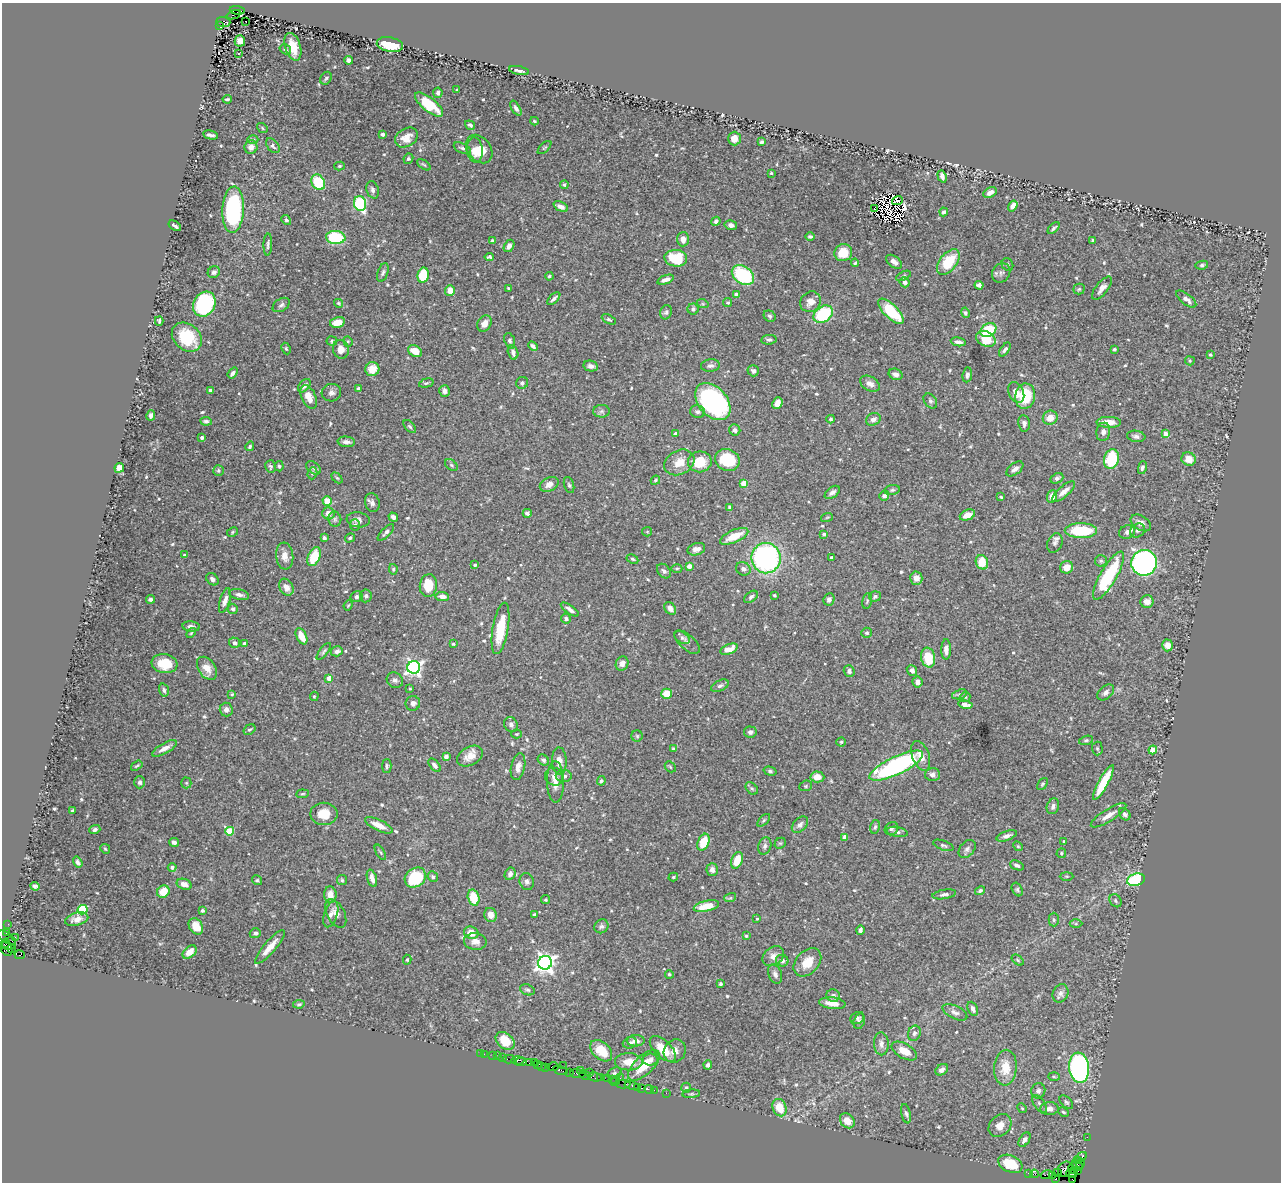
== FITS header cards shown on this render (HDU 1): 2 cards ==
NAXIS1  =                 1279
NAXIS2  =                 1180

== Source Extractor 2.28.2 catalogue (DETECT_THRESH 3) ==
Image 1279 x 1180 px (HDU 1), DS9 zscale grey, 1 PNG px = 1 image px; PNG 1283 x 1184 px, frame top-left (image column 1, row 1180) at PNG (2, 3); each listed source drawn as its Kron ellipse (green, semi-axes under 4 px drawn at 4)
Background 1.3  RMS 0.036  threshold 0.107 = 3 sigma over >= 5 px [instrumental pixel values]
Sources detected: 615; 5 with non-positive FLUX_AUTO (blend fragments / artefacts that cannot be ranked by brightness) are neither listed nor drawn; of the other 610, the 500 brightest by FLUX_AUTO listed and drawn (110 fainter detections omitted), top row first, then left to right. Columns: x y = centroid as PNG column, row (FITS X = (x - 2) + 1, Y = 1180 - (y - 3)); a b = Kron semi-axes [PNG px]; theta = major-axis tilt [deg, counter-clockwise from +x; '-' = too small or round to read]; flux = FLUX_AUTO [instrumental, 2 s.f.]
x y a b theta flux
237 10 7 3 -6 800
234 15 7 3 21 790
246 21 2 2 - 4.9
223 22 7 5 -2 570
220 26 3 2 - 280
240 41 6 5 - 16
390 45 13 7 -12 91
293 47 14 7 -73 45
285 49 6 4 -33 3.8
239 54 3 3 - 23
348 60 4 4 - 11
519 71 10 3 -12 8.9
326 78 7 5 59 3.9
457 90 3 3 - 2.9
438 93 5 4 - 6.5
227 99 4 3 - 3.6
429 104 17 6 -39 79
516 108 8 4 -60 6.3
534 121 4 3 - 2.9
470 125 5 4 - 4.9
262 128 6 4 -39 3.2
382 134 3 3 - 5.1
211 135 7 3 -12 7.9
406 137 12 9 33 24
734 139 7 6 - 18
253 140 5 3 - 3
761 142 4 3 - 4.7
273 146 8 5 -48 7.3
251 147 6 6 - 13
462 148 9 5 -25 6.2
544 148 8 3 44 3.1
479 149 16 11 -53 42
475 150 12 8 -84 26
408 159 5 4 - 3
424 165 8 4 -35 3.6
339 166 5 4 - 3.4
771 173 3 3 - 3.1
942 176 6 4 -71 7
318 182 8 6 -61 84
564 185 4 4 - 4.9
373 190 9 6 -73 8.5
990 192 7 4 28 12
897 201 6 3 21 3.7
360 203 7 6 - 190
1013 206 6 4 57 13
561 207 8 4 -24 13
874 209 4 3 - 6.1
233 210 23 10 87 310
944 212 4 3 - 4.3
286 220 5 4 - 4.4
716 221 5 4 - 7.6
731 225 6 5 - 9.4
175 226 7 3 -35 5.2
1054 228 7 3 42 4.7
810 236 5 4 - 4
336 237 10 6 -4 130
683 239 7 6 - 15
492 241 3 3 - 7
1093 241 3 3 - 5.1
268 244 11 3 87 5.4
509 246 6 4 60 11
843 253 9 8 - 46
489 257 5 4 - 4.5
676 258 11 8 -6 100
894 262 9 5 -38 11
948 262 15 8 53 80
855 263 4 3 - 3.2
1007 264 6 5 - 4.3
1202 265 6 4 9 4.1
214 272 6 5 - 7.1
383 272 10 5 71 6.5
1001 273 10 8 53 8.6
423 275 7 5 78 80
743 275 12 8 -36 180
549 276 4 4 - 3.8
903 276 8 4 27 3.7
666 280 8 4 19 11
905 282 5 5 - 8.4
979 285 4 4 - 7.3
508 288 3 3 - 3
1102 288 14 6 51 14
1079 289 5 5 - 3.6
450 290 5 5 - 23
736 294 4 3 - 11
554 299 8 3 43 6.6
1186 299 12 5 -38 13
811 302 11 9 45 20
338 303 5 4 - 3.3
728 303 4 4 - 3.8
204 304 13 10 61 250
703 304 6 3 -18 2.8
281 305 9 6 32 7.1
693 309 5 5 - 8.3
891 311 16 7 -44 110
666 312 7 5 72 5.2
965 313 5 4 - 5.2
823 314 11 7 34 140
770 316 6 5 - 4.7
609 319 8 4 -28 4
159 321 5 3 - 4.3
337 322 8 5 11 31
484 324 8 6 59 17
988 330 8 6 32 93
187 337 16 12 -41 84
986 339 10 7 -26 65
769 340 8 4 7 5.1
332 341 5 4 - 3.6
348 341 5 4 - 3
510 341 8 5 -70 5.4
958 342 7 4 -11 9.6
533 346 5 4 - 7.2
286 349 6 4 -64 3.3
341 349 9 8 - 15
1005 349 8 4 54 6.3
1114 349 3 3 - 3.4
415 351 7 5 -31 31
513 352 7 5 -73 10
1210 355 3 3 - 4.4
1190 361 5 4 - 3
591 366 7 5 -13 11
710 366 9 6 6 9.2
372 369 7 7 - 34
753 371 6 5 - 7
233 373 6 4 52 8
896 374 7 5 -24 11
967 375 7 5 84 6.3
426 383 7 4 15 3.7
522 383 6 5 - 5.6
870 384 11 7 -30 14
304 386 8 5 49 9.1
358 388 4 3 - 4.7
210 390 4 3 - 9.3
445 391 6 5 - 9.8
1016 392 11 7 -64 16
331 393 10 8 14 9.2
1025 396 13 10 82 95
309 397 12 7 -66 25
930 401 8 5 -52 5.5
713 402 21 14 -48 520
777 403 6 5 - 20
602 411 8 6 1 6.7
698 412 7 6 - 7.5
151 415 5 4 - 6.3
1050 418 7 7 - 25
831 419 4 3 - 3.4
873 419 7 6 - 11
206 421 6 4 -6 4.9
1109 422 12 5 -1 25
1024 423 8 5 -81 8.6
410 426 8 4 -45 4.2
735 430 6 5 - 8.7
1103 432 9 7 78 9.4
676 434 4 4 - 17
1165 434 4 4 - 21
1136 436 9 5 -8 8.2
202 437 4 3 - 7.8
346 442 9 5 -7 9.8
250 446 5 4 - 4.2
1111 459 10 7 74 120
1189 459 7 6 - 26
727 460 12 10 -22 97
679 462 16 12 29 32
700 462 12 10 8 50
451 465 7 4 -37 3.7
270 466 6 5 - 4.7
279 466 5 4 - 3.8
119 468 5 4 - 26
314 468 8 5 -39 5.3
1142 468 6 4 77 6.5
1015 469 10 5 38 11
218 470 5 5 - 4
312 473 6 5 - 4.8
337 478 6 4 -44 3.3
1057 478 7 5 24 7
655 480 5 3 - 3.2
744 483 4 4 - 45
549 484 10 6 28 17
569 485 8 5 -74 4.5
892 490 8 5 10 4.9
1064 491 14 5 40 19
832 492 8 5 38 9.1
884 496 5 5 - 7.7
1052 496 6 5 - 23
1001 497 3 3 - 3.2
327 501 4 4 - 36
372 503 9 7 -74 11
730 507 4 3 - 5.2
328 513 6 6 - 15
527 513 4 4 - 7.9
967 515 8 5 21 25
393 517 5 4 - 7.1
827 517 6 3 20 2.9
335 519 7 6 - 5.3
358 520 11 7 -8 10
1141 523 11 7 -31 14
355 525 5 5 - 4.8
1137 530 8 6 42 7.9
1081 531 16 7 0 120
233 532 6 4 29 3.3
386 532 11 4 46 5.9
647 532 5 4 - 2.9
1127 532 8 6 28 11
824 534 4 3 - 5.7
734 536 15 6 24 45
324 538 4 3 - 5.5
350 538 5 4 - 3.6
1055 543 10 7 66 7.6
696 549 9 6 17 14
184 555 3 3 - 4.4
285 556 13 8 -85 19
314 557 10 6 67 62
766 558 15 14 - 490
831 558 3 3 - 5.5
632 559 6 4 -27 3.7
1101 561 6 6 - 4.3
982 562 7 6 - 44
1144 563 13 12 - 790
475 565 3 3 - 4.5
689 566 4 3 - 22
1067 567 6 6 - 22
677 568 5 3 - 2.8
393 569 5 4 - 3.6
743 569 7 6 - 8.3
664 571 8 6 -47 7.7
1108 576 27 8 60 200
916 578 6 6 - 17
212 579 7 5 -45 11
428 586 11 8 82 51
286 587 9 6 -57 16
239 595 10 5 -12 9.4
774 595 3 3 - 4
366 596 6 6 - 7.2
442 596 7 4 -6 13
875 596 6 5 - 5.3
357 597 6 5 - 5.5
751 597 8 5 38 5.9
151 599 4 3 - 5.5
829 599 6 5 - 8.4
225 600 13 5 73 14
867 601 8 5 79 4.2
1147 602 6 6 - 19
348 605 5 4 - 2.9
670 608 7 5 -52 13
233 609 5 5 - 4.8
570 610 10 4 -34 9.7
566 619 5 5 - 5.5
191 627 8 5 -6 9.2
500 628 26 8 80 83
191 633 6 3 46 2.8
867 633 5 5 - 4.5
301 636 9 5 -65 30
682 638 8 5 -34 6.3
687 642 15 7 -42 9.1
235 643 5 5 - 8
244 644 4 3 - 10
453 644 3 3 - 3.3
1167 645 6 5 - 19
729 649 9 5 23 27
946 649 10 5 89 12
324 651 10 3 53 4.4
337 651 6 5 - 9.5
928 657 10 7 -79 65
164 664 13 9 -7 50
622 664 7 6 - 14
414 667 6 6 - 770
207 668 13 8 -55 25
912 670 6 4 -50 8.7
849 671 6 5 - 8.7
329 678 4 4 - 26
395 680 8 7 - 8.1
917 682 5 5 - 14
720 686 9 5 24 6.6
410 689 3 3 - 3
164 690 6 4 -72 5.2
1106 692 9 6 43 8.7
232 694 3 3 - 3
667 694 5 5 - 46
959 694 8 4 18 4.7
314 696 5 4 - 3.2
965 697 5 5 - 3.1
413 703 7 7 - 9.2
965 704 7 4 -10 14
226 709 7 6 - 11
511 724 8 6 -60 9.3
249 730 6 4 34 4.3
750 732 6 5 - 8.4
516 734 5 4 - 3
637 736 6 5 - 3.9
1086 740 7 4 14 3.9
841 742 4 4 - 3.1
164 748 14 5 29 16
1097 748 7 5 -89 5
673 749 3 3 - 4.3
1153 750 4 4 - 47
446 756 4 4 - 11
470 756 14 9 29 25
921 756 15 8 -70 24
543 760 6 5 - 5.6
559 761 13 7 -87 18
435 765 8 4 -51 7.3
137 766 6 3 35 3.1
387 766 7 5 90 4.7
896 766 29 9 25 440
518 767 13 7 78 17
670 767 6 4 -46 3.4
770 771 6 4 -15 4.8
932 774 7 6 - 9.4
564 776 8 6 -1 7.4
554 777 9 8 - 12
817 777 7 5 -3 21
601 781 5 4 - 4
140 782 6 5 - 6
555 782 21 8 -89 23
1103 782 20 5 61 76
186 783 5 5 - 3.3
1042 784 7 4 53 3.7
806 786 6 5 - 3.8
752 788 7 5 -47 4.5
302 794 6 4 7 3.1
1053 806 8 6 71 8.3
73 810 3 3 - 3.4
324 814 13 11 0 39
1125 814 7 5 -49 7.1
1108 815 20 6 32 21
764 820 8 4 45 3.9
379 825 15 5 -25 29
800 825 10 6 46 9
875 827 7 4 78 5
891 829 7 6 - 5.9
95 830 5 4 - 6.9
230 831 4 4 - 79
897 832 10 5 -10 6.5
1007 836 10 4 20 9.6
845 837 4 4 - 12
1064 841 3 2 - 3.1
174 842 5 4 - 9.6
703 842 9 5 68 48
780 843 6 5 - 3.4
943 845 11 4 -20 5.3
765 846 9 6 72 7.2
1018 846 5 4 - 3
105 849 5 4 - 2.9
967 849 10 7 49 7.4
380 852 8 3 -60 4
1061 853 5 4 - 3.2
737 860 8 5 68 40
78 862 6 3 -58 5.5
1017 865 7 4 -22 6.1
172 867 4 4 - 6
712 870 6 5 - 11
510 874 6 5 - 8.5
1067 876 7 3 0 2.8
433 877 5 5 - 4.6
673 877 5 4 - 3.1
372 878 9 4 -74 13
415 878 11 9 36 110
257 880 5 4 - 3.3
342 880 5 5 - 3.6
1136 880 9 6 15 220
527 882 8 7 - 8
184 884 8 5 -22 15
35 886 5 4 - 4.8
1017 890 7 5 -62 4.4
980 891 5 4 - 5.3
163 892 6 6 - 41
944 894 12 4 9 6.9
330 895 8 6 -85 24
473 898 8 5 -75 57
730 898 6 3 17 3
545 900 4 4 - 3
1115 901 7 5 -55 4.7
706 906 13 5 14 43
83 910 5 4 - 160
202 911 4 3 - 4
331 914 13 6 73 12
336 914 15 9 -62 16
534 914 4 4 - 3.3
490 915 7 6 - 17
77 919 12 6 15 15
757 919 3 3 - 3
1054 920 7 5 -89 4.8
8 924 2 2 - 25
1076 924 6 4 0 3.8
196 926 9 6 -57 33
601 926 7 6 - 6.2
860 930 5 4 - 7.6
6 933 3 2 - 120
255 933 5 5 - 6.4
471 933 7 6 - 27
746 936 4 3 - 3.8
15 937 2 2 - 26
7 938 10 5 -33 250
475 941 11 8 -5 15
5 943 5 3 - 180
9 944 7 6 - 660
270 947 21 6 49 29
6 948 8 5 -68 420
11 949 4 3 - 520
189 952 8 5 42 25
20 955 5 3 - 510
773 956 12 9 36 16
407 960 5 4 - 3.5
1018 960 7 4 -38 3.5
782 961 6 6 - 7.5
807 962 16 11 46 41
545 963 7 7 - 1300
669 974 4 4 - 4.1
775 974 10 6 -70 9
720 984 3 3 - 4.4
527 990 7 5 -22 5.1
1060 993 9 7 67 9.5
833 996 7 6 - 8.3
832 1003 13 6 -7 23
299 1004 6 4 9 3.5
973 1009 7 5 -66 7.9
955 1012 13 6 -26 9.8
857 1018 7 5 31 4.7
859 1021 8 5 73 5.5
914 1033 8 6 69 7.1
505 1041 10 7 -39 49
636 1041 9 5 2 13
630 1043 7 5 17 6
881 1044 11 7 -87 11
663 1049 16 8 -44 51
601 1051 13 8 -43 50
675 1051 12 10 53 19
904 1051 14 7 -30 29
481 1053 2 2 - 17
484 1054 3 2 - 7.7
492 1055 2 2 - 43
498 1056 2 2 - 17
502 1057 3 2 - 58
509 1059 6 2 0 33
650 1059 7 6 - 8.2
518 1060 6 3 2 280
521 1062 6 3 1 130
534 1062 3 3 - 110
629 1062 14 8 -1 27
529 1063 4 3 - 160
538 1064 3 2 - 110
644 1065 20 9 43 57
708 1065 4 4 - 6.5
541 1066 3 2 - 92
563 1066 2 2 - 62
545 1067 3 2 - 62
553 1067 6 3 10 150
1005 1068 18 11 85 42
1079 1068 15 10 -83 450
560 1070 7 3 -15 280
580 1070 4 2 - 93
942 1070 7 5 36 11
570 1072 2 2 - 15
590 1072 2 2 - 80
614 1073 7 5 26 4
578 1074 7 3 -8 420
585 1075 6 3 -27 160
595 1077 7 4 -12 320
1054 1077 6 4 -2 2.9
600 1078 3 2 - 51
620 1078 2 2 - 34
608 1079 2 2 - 27
612 1079 3 2 - 42
615 1081 5 3 - 100
623 1084 7 2 2 90
632 1085 7 3 -9 120
637 1087 2 2 - 46
642 1088 3 2 - 150
686 1088 5 4 - 4.1
649 1090 5 2 - 84
654 1090 2 2 - 48
1038 1091 7 7 - 8.8
666 1093 2 2 - 28
691 1094 9 3 4 3.1
1066 1102 8 5 -45 4.8
1039 1104 10 5 -54 6.8
780 1108 9 7 -66 44
1022 1108 5 4 - 2.9
1049 1109 9 6 2 12
1063 1112 5 3 - 3.1
906 1114 10 4 -78 5.8
847 1121 8 6 -47 27
1000 1126 13 10 45 24
1087 1137 2 2 - 28
1024 1140 8 5 57 10
1081 1157 6 3 33 240
1077 1161 3 2 - 68
1080 1163 5 3 - 140
1010 1164 13 8 -23 76
1077 1165 6 2 -44 230
1073 1168 6 4 78 340
1065 1169 8 6 48 680
1078 1171 3 2 - 41
1028 1173 3 2 - 54
1058 1173 2 2 - 56
1072 1173 6 5 - 300
1034 1174 4 3 - 86
1047 1175 6 4 12 88
1052 1176 4 3 - 63
1056 1179 3 3 - 33
1072 1180 4 3 - 39
At the frame edge (FLAGS 8, measured only in part): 1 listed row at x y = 1072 1180
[110 fainter detections neither listed nor drawn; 5 non-positive-flux detections neither listed nor drawn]